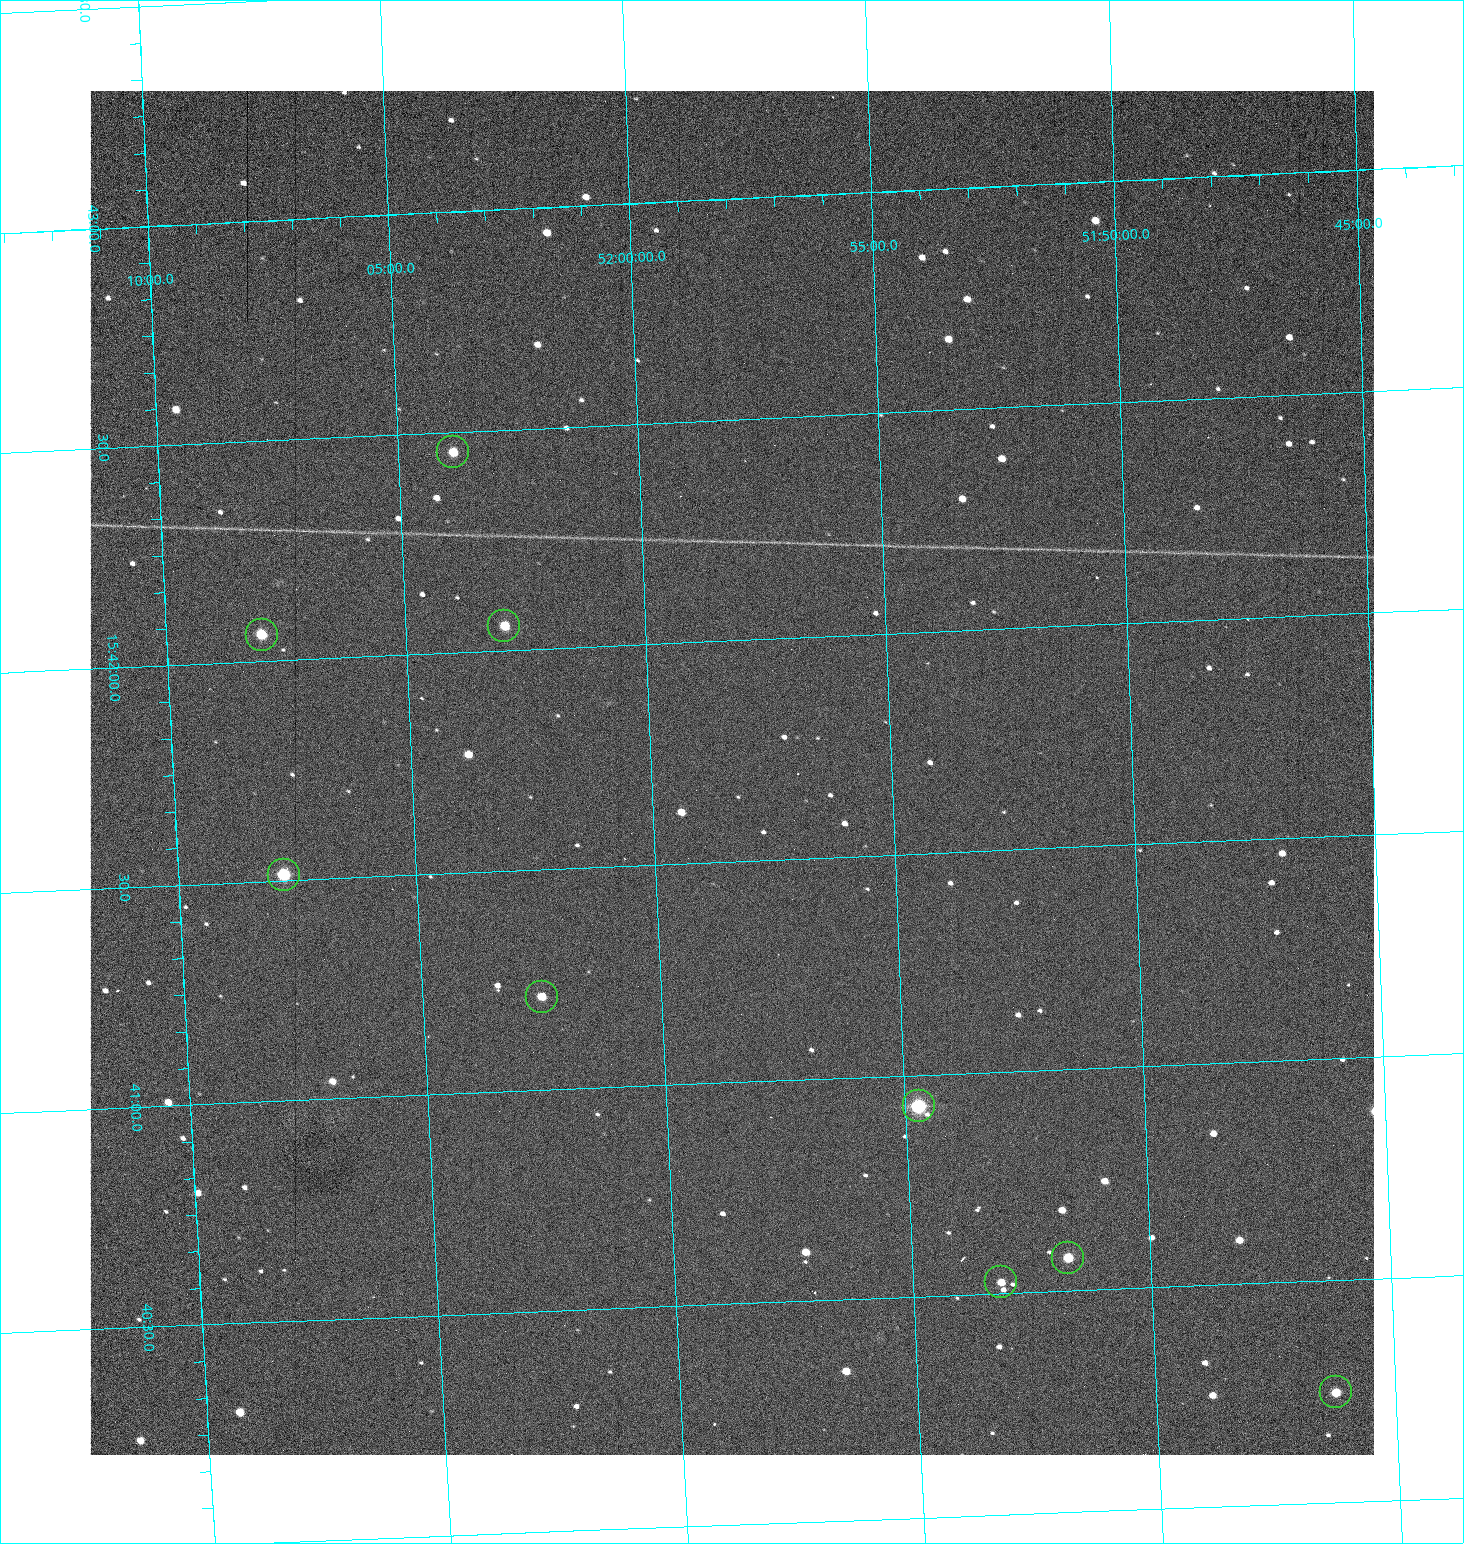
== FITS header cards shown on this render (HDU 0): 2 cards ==
NAXIS1  =                 1284 /fastest changing axis
NAXIS2  =                 1364 /next to fastest changing axis

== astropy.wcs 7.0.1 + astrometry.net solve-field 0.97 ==
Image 1284 x 1364 px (HDU 0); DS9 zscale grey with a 90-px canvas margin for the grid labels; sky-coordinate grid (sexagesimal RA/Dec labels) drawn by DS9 from the SOLVED WCS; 9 Tycho-2 reference stars matched to detected sources circled (green)
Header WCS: RA---TAN/DEC--TAN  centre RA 15:41:42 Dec +51:58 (235.43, +51.97 deg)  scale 1.26 arcsec/px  FOV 26.9' x 28.5'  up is +93 deg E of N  parity flipped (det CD > 0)
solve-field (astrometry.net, Tycho-2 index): VERIFIED the header's WCS against the Tycho-2 star catalogue (9 matches, 0 conflicts) and refined it, rather than solving blind
Solved WCS: RA---TAN-SIP/DEC--TAN-SIP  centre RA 15:41:42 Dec +51:58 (235.43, +51.97 deg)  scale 1.25 arcsec/px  FOV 26.8' x 28.5'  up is +92 deg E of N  parity flipped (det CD > 0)
The solver's refit moves the header's centre by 0.48 arcsec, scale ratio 0.9964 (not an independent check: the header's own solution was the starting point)
Tycho-2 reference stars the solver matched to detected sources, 9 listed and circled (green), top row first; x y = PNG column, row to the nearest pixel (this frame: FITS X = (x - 90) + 1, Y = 1364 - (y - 91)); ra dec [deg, ICRS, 3 dp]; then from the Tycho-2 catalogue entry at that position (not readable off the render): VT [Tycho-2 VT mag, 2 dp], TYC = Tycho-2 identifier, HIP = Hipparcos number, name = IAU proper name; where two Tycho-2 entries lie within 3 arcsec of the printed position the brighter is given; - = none
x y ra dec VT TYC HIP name
453 452 235.614 +52.064 11.61 3489-1132-1 - -
504 626 235.514 +52.049 11.19 3489-1407-1 - -
262 635 235.515 +52.133 11.12 3489-1380-1 - -
284 875 235.378 +52.130 9.31 3489-1322-1 76850 -
542 997 235.303 +52.042 11.52 3489-958-1 - -
919 1106 235.232 +51.912 9.59 3489-824-1 - -
1068 1258 235.143 +51.862 10.97 3489-1016-1 - -
1001 1282 235.131 +51.886 12.29 3489-908-1 - -
1336 1392 235.062 +51.771 11.53 3489-1453-1 - -